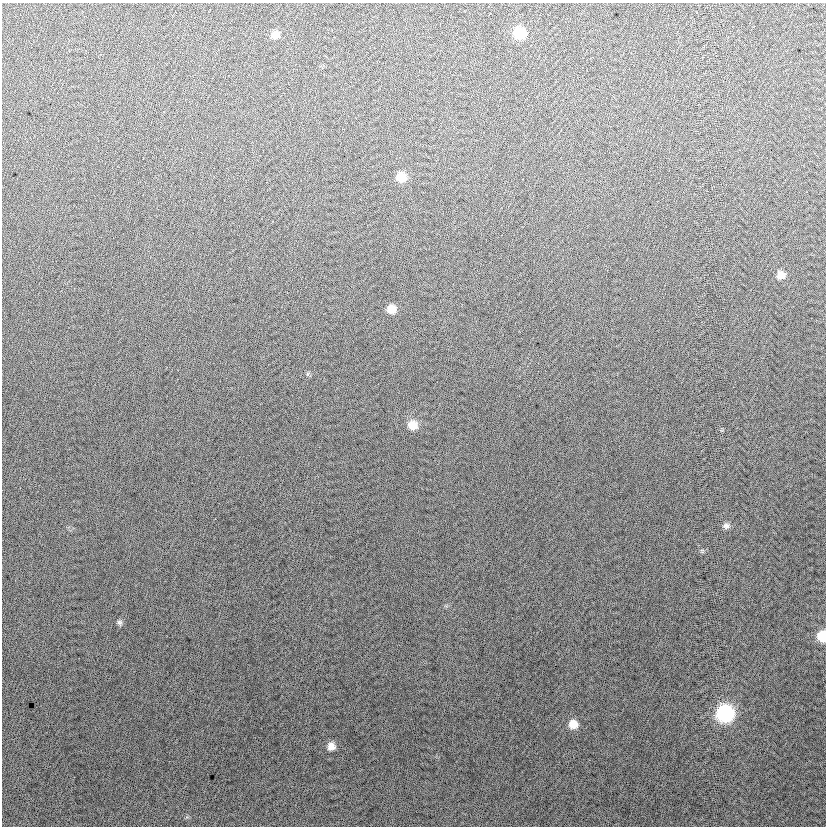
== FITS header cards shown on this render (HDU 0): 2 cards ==
NAXIS1  =                  824
NAXIS2  =                  824

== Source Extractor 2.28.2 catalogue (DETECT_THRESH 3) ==
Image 824 x 824 px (HDU 0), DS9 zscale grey, 1 PNG px = 1 image px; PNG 828 x 828 px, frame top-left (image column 1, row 824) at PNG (2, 3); no overlay
Background 13.4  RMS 14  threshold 40.8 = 3 sigma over >= 5 px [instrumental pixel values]
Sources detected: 12; all 12 listed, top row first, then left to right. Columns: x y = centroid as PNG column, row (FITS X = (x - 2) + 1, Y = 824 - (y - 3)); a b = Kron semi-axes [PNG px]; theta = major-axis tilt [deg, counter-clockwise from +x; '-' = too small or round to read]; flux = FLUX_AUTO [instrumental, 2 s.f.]
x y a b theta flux
519 33 9 9 - 37000
275 35 9 8 - 8200
401 177 9 8 - 17000
781 275 8 7 - 8100
391 309 8 8 - 12000
412 425 10 9 - 13000
726 526 8 8 - 3500
120 623 8 6 -64 2300
822 636 9 7 89 27000
725 713 10 10 - 170000
573 724 9 9 - 13000
331 746 8 8 - 7500
At the frame edge (FLAGS 8, measured only in part): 1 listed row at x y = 822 636